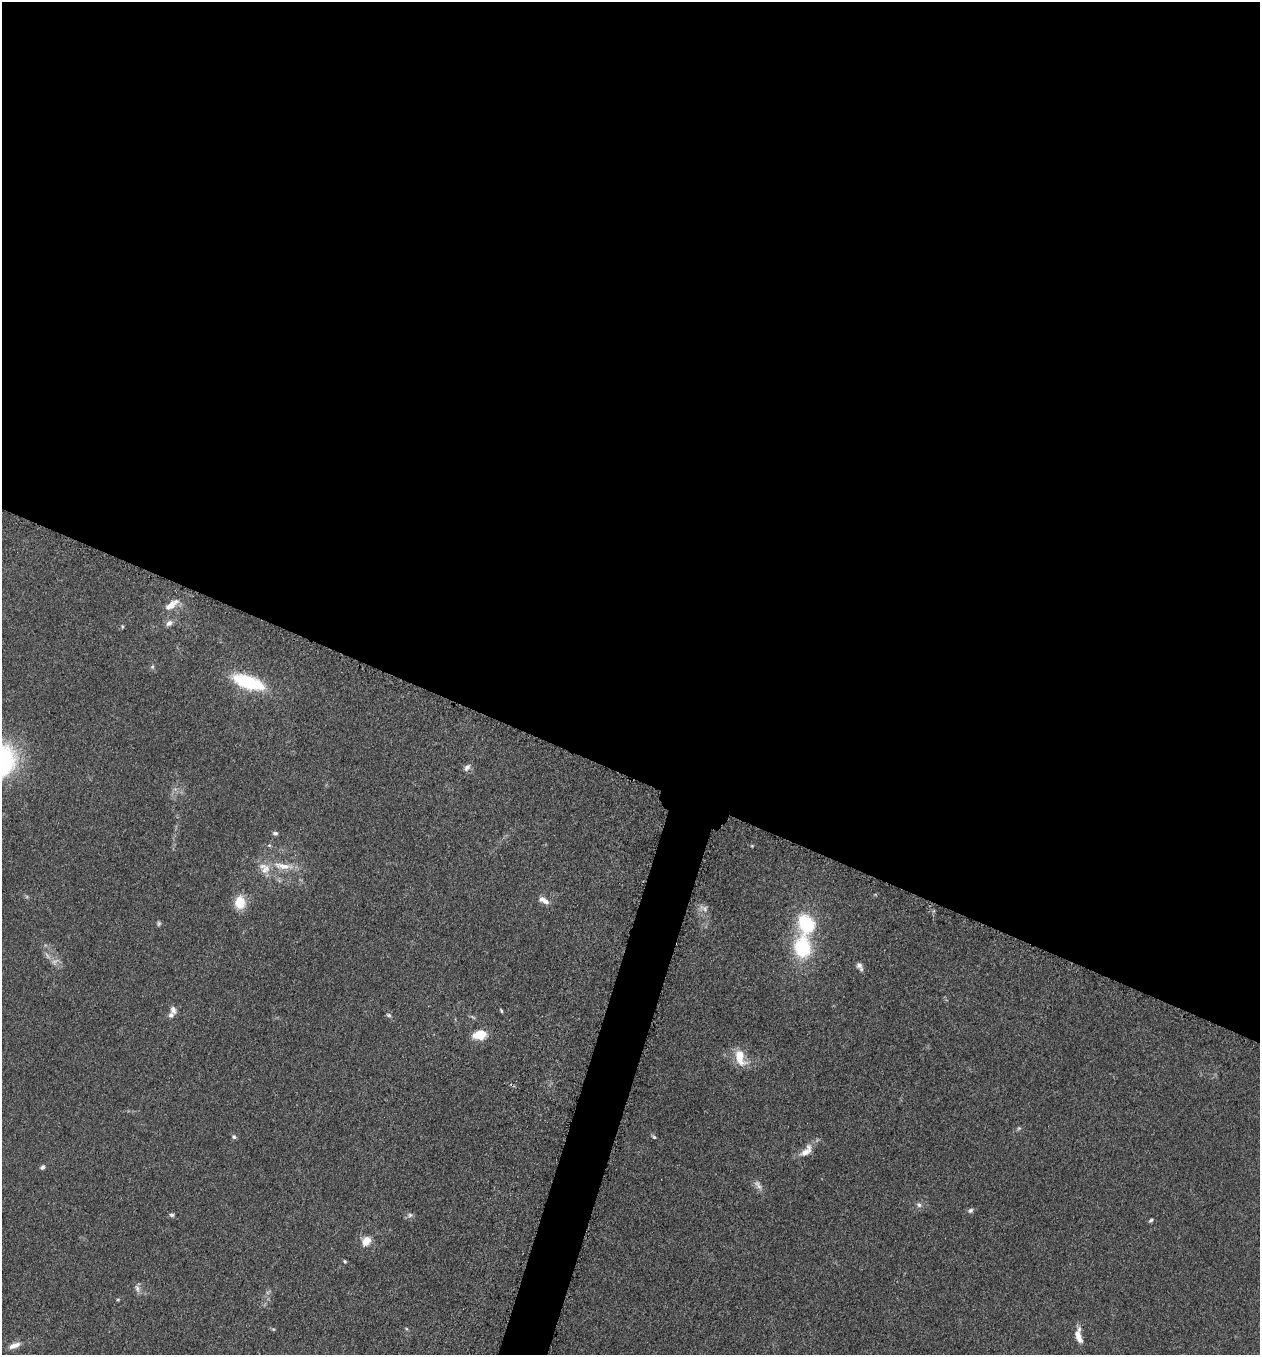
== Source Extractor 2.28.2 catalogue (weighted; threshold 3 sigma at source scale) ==
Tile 3 of 4 x 4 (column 3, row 1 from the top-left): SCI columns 2713-3970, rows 4077-5429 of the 5507 x 5462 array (HDU 1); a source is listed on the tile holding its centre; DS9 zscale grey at full resolution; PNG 1262 x 1357 px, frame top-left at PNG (2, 2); no overlay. Shown black and unused: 59% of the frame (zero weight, under 3 of 5 exposures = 3% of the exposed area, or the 3 px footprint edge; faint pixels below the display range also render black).
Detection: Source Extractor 2.28.2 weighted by HDU 2 'WHT'; one run over the whole footprint, this tile lists its part. Background 0.0767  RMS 0.0066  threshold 0.0296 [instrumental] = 3 sigma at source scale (4.5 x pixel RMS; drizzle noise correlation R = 1.50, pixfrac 1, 0.05/0.05 arcsec/px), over >= 5 px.
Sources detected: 45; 1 too faint to see at this stretch — not listed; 5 inside a brighter listed object's ellipse — not listed separately; the other 39 listed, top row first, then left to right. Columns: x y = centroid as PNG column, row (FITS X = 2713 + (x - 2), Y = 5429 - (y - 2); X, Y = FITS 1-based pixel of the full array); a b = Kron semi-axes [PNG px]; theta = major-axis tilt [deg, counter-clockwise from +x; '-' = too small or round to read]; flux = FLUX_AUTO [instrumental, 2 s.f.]
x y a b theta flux
172 604 22 9 36 7.6
169 623 10 7 35 3.1
122 626 5 4 - 0.73
152 667 6 5 - 1.1
249 682 38 14 -20 42
467 767 10 7 51 2.7
275 833 6 5 - 1.6
752 846 4 4 - 0.66
283 866 33 9 -9 12
545 901 10 7 -31 3.9
240 902 17 13 89 12
704 908 15 8 -30 3.5
159 923 7 5 89 1.1
802 947 25 18 -87 42
860 966 12 6 -64 2.7
173 1010 11 8 -75 2.9
501 1011 6 3 -63 0.79
389 1015 7 4 -27 1.1
473 1017 8 3 -45 0.95
480 1035 15 10 6 11
740 1058 25 13 -71 12
1019 1128 5 5 - 1
234 1137 7 5 -30 1.4
654 1137 7 4 -35 1
806 1151 22 10 48 7.5
42 1167 7 5 48 1.5
758 1185 15 8 -54 3.6
919 1205 8 6 -27 2
970 1210 8 6 34 1.7
172 1215 7 5 -14 1.2
410 1215 9 6 10 1.9
1151 1220 6 4 44 1.1
366 1241 12 9 55 7.4
345 1261 5 4 - 0.82
137 1288 11 7 -68 2.8
118 1300 5 4 - 0.73
273 1329 6 4 -17 0.77
1078 1334 17 7 78 5.6
14 1345 16 7 20 4.7